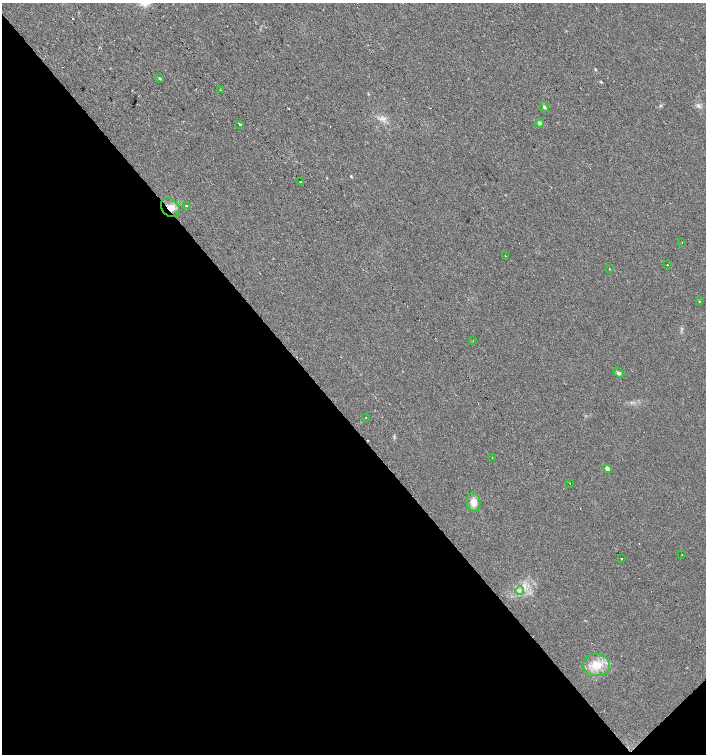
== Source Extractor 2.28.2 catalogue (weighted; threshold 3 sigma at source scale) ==
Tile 14 of 4 x 4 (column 2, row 4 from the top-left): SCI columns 1621-3028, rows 1-1504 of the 5995 x 6021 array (HDU 1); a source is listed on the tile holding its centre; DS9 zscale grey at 2 x 2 block average (1 PNG px = mean of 2 x 2 image px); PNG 708 x 756 px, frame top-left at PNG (2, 3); each listed source drawn as its Kron ellipse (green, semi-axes under 4 px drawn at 4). Shown black and unused: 45% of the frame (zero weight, under 2 of 3 exposures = <1% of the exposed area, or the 3 px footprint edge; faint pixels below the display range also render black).
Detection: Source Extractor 2.28.2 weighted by HDU 2 'WHT'; one run over the whole footprint, this tile lists its part. Background 0.0249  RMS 0.0061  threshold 0.0274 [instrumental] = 3 sigma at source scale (4.5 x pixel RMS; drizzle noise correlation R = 1.50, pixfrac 1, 0.0396/0.0396 arcsec/px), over >= 5 px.
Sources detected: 31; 7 cosmic-ray / hot-pixel residue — neither listed nor drawn; the other 24 listed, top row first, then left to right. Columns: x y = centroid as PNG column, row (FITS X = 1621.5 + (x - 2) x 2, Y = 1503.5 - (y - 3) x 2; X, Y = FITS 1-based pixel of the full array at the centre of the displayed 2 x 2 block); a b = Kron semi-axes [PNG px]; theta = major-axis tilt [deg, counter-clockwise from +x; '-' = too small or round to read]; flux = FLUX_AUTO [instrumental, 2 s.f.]
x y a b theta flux
160 78 4 2 - 1.5
220 90 2 2 - 1.4
544 107 5 3 - 2.1
540 123 5 4 - 2.3
239 124 3 2 - 5.2
301 181 2 2 - 96
186 205 2 2 - 1.9
170 208 10 8 -43 13
682 243 2 2 - 0.82
505 256 2 2 - 1.3
667 265 2 2 - 2.5
609 269 2 2 - 2.5
699 301 2 2 - 0.94
473 341 2 2 - 1.7
619 373 6 2 -41 2.3
366 417 2 2 - 0.8
492 457 2 2 - 0.54
607 469 5 4 - 3.6
570 483 2 2 - 0.91
473 502 9 7 -85 12
682 555 2 2 - 0.62
622 559 2 2 - 4.5
520 590 4 3 - 2.5
596 665 14 11 -8 23
Overlapping masked pixels (flux is a lower limit): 1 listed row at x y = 170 208
Diffuse or blended objects may show on this block-average render without a row.